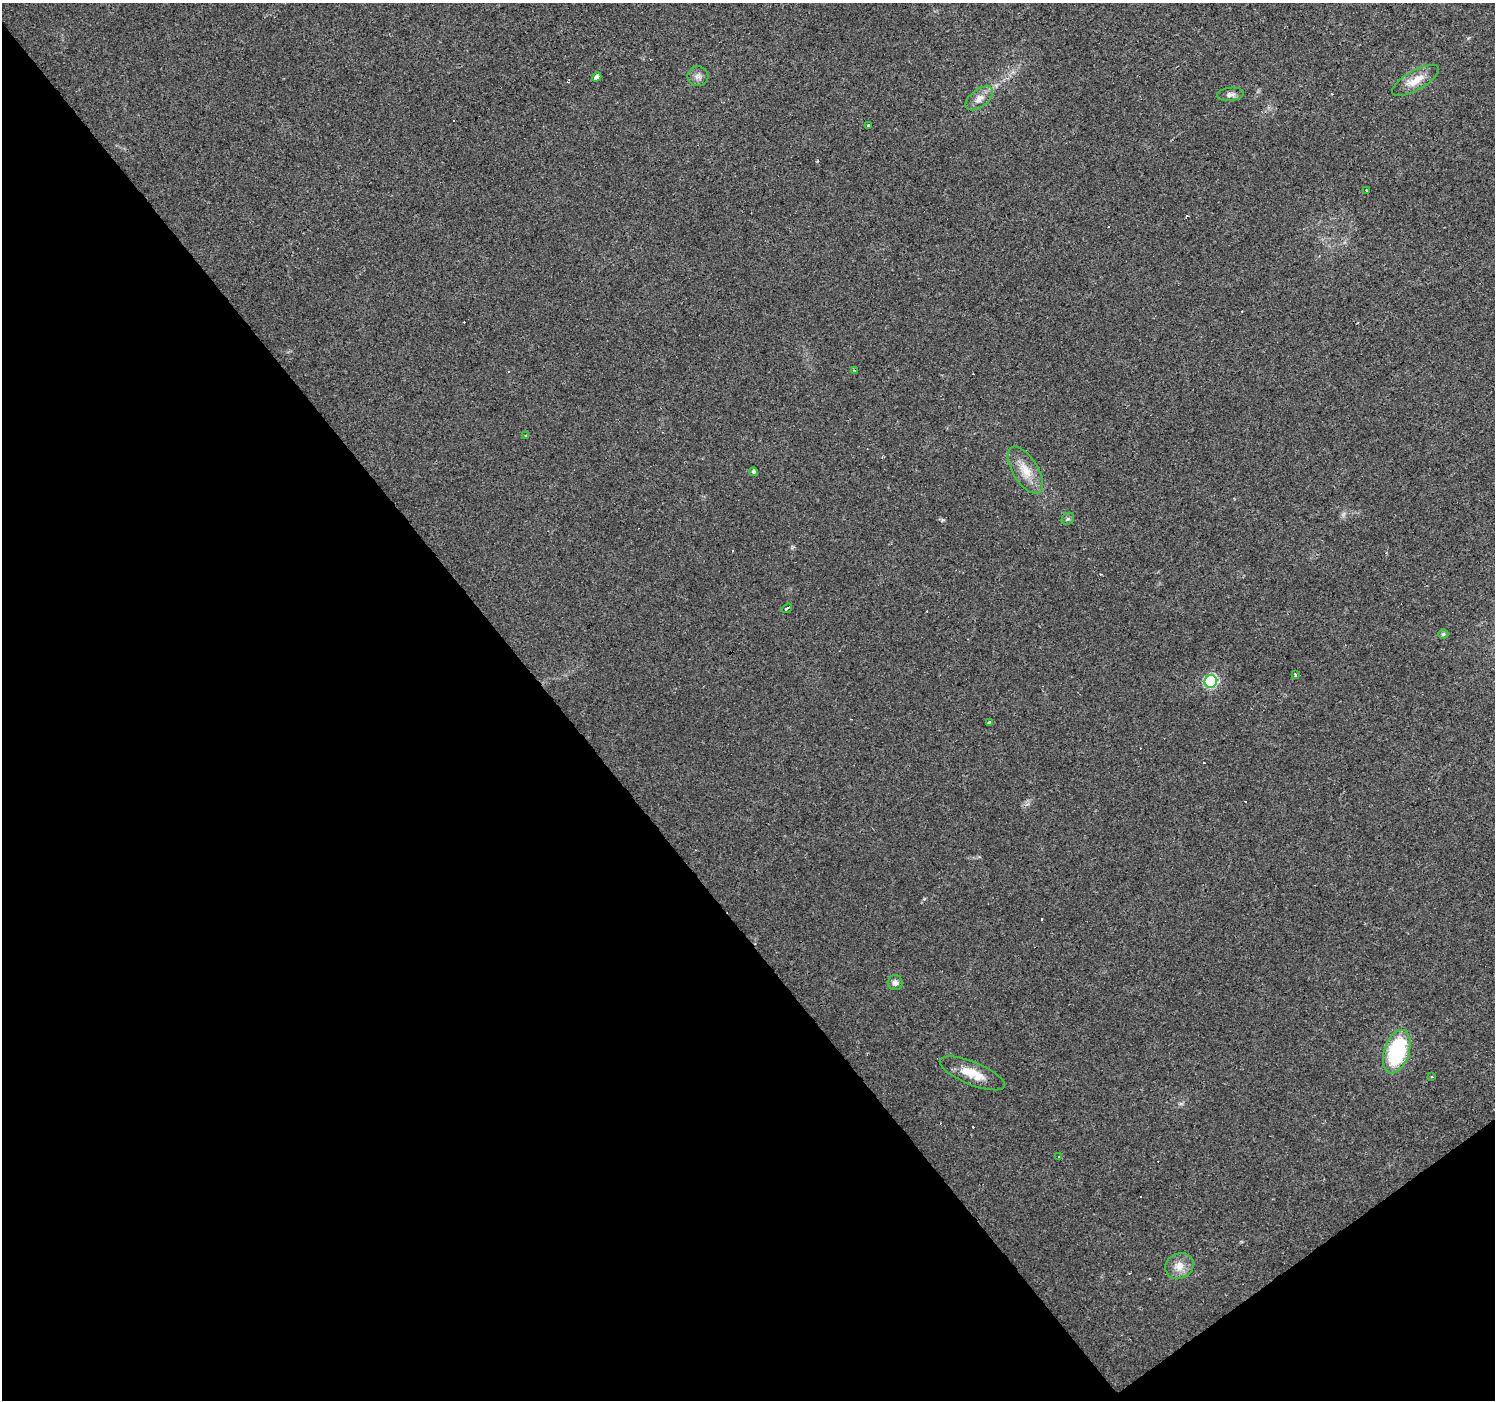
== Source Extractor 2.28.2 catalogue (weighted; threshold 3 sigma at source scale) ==
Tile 14 of 4 x 4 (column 2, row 4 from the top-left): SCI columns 1494-2986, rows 132-1529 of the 5973 x 5915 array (HDU 1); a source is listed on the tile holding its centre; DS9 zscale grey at full resolution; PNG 1497 x 1402 px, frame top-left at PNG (2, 3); each listed source drawn as its Kron ellipse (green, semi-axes under 4 px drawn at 4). Shown black and unused: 40% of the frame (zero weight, under 3 of 4 exposures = <1% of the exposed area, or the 3 px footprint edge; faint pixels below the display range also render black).
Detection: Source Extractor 2.28.2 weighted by HDU 2 'WHT'; one run over the whole footprint, this tile lists its part. Background 0.0154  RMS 0.0032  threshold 0.0144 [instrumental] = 3 sigma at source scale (4.5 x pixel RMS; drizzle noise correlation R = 1.50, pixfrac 1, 0.0396/0.0396 arcsec/px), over >= 5 px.
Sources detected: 41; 18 cosmic-ray / hot-pixel residue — neither listed nor drawn; the other 23 listed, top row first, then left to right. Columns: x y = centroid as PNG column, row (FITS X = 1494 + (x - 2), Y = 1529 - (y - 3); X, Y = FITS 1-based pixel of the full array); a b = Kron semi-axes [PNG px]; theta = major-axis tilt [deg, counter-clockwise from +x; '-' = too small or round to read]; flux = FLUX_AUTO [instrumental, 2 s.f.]
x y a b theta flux
698 76 10 10 - 1.6
597 77 5 3 - 180
1415 80 26 9 30 4.9
1230 94 13 6 6 1.4
979 98 16 8 38 2.7
869 126 3 3 - 2
1366 191 3 3 - 1.1
854 370 3 3 - 0.26
526 436 4 4 - 1.2
1025 470 26 12 -58 5.8
753 472 4 4 - 0.77
1068 519 7 5 43 0.66
787 608 5 3 - 4.7
1443 634 5 4 - 0.57
1295 675 3 3 - 0.59
1211 681 6 6 - 29
989 722 4 3 - 2.5
895 983 7 7 - 1.6
1397 1051 22 12 71 31
972 1073 35 11 -22 6.6
1432 1077 3 3 - 2
1059 1157 3 3 - 1.4
1179 1266 14 12 25 3.6